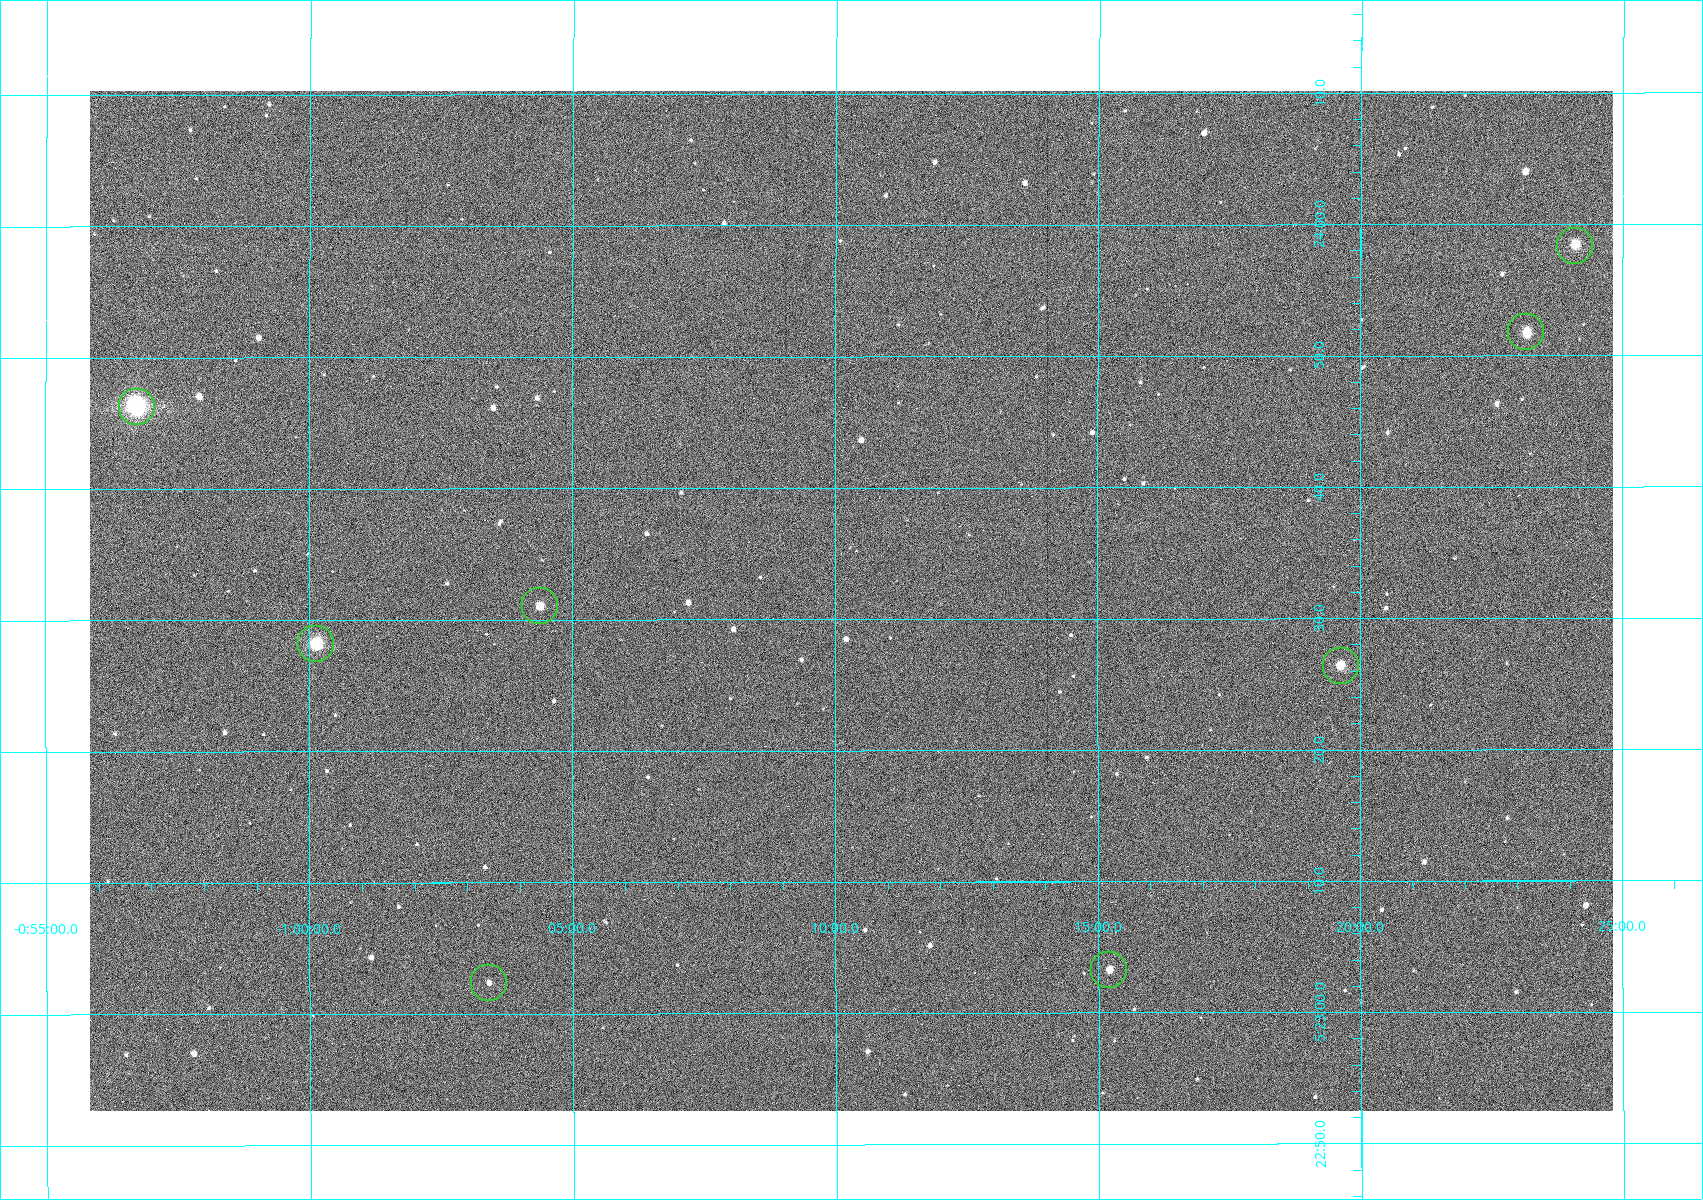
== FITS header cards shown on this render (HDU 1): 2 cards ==
NAXIS1  =                 1523
NAXIS2  =                 1020

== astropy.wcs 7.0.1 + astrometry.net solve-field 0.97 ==
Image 1523 x 1020 px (HDU 1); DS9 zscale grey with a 90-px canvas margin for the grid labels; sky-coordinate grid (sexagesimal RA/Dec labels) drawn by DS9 from the SOLVED WCS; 8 Tycho-2 reference stars matched to detected sources circled (green)
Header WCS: RA---TAN/DEC--TAN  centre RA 05:23:31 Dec -01:10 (80.88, -1.17 deg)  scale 1.14 arcsec/px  FOV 29.0' x 19.4'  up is +90 deg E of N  parity flipped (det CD > 0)
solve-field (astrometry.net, Tycho-2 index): VERIFIED the header's WCS against the Tycho-2 star catalogue (8 matches, 0 conflicts) and refined it, rather than solving blind
Solved WCS: RA---TAN-SIP/DEC--TAN-SIP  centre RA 05:23:31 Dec -01:10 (80.88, -1.17 deg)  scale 1.14 arcsec/px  FOV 29.0' x 19.4'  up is +90 deg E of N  parity flipped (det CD > 0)
The solver's refit moves the header's centre by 0.31 arcsec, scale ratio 1.001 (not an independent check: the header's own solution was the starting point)
Tycho-2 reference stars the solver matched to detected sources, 8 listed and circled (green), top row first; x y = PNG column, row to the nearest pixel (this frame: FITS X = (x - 90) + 1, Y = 1020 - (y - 91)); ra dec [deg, ICRS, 3 dp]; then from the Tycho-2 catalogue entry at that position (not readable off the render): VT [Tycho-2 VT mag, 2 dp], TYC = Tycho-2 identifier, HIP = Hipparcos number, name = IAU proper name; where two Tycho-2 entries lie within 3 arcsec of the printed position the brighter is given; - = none
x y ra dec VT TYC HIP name
1575 246 80.993 -1.402 10.12 4753-1097-1 - -
1526 332 80.966 -1.386 10.33 4753-1182-1 - -
137 407 80.943 -0.946 8.91 4753-387-1 - -
540 606 80.879 -1.073 10.48 4753-1534-1 - -
316 644 80.867 -1.002 7.84 4753-1205-1 25199 -
1341 666 80.860 -1.327 11.24 4753-1591-1 - -
1109 970 80.764 -1.254 10.69 4753-1358-1 - -
489 983 80.760 -1.057 11.82 4753-1463-1 - -